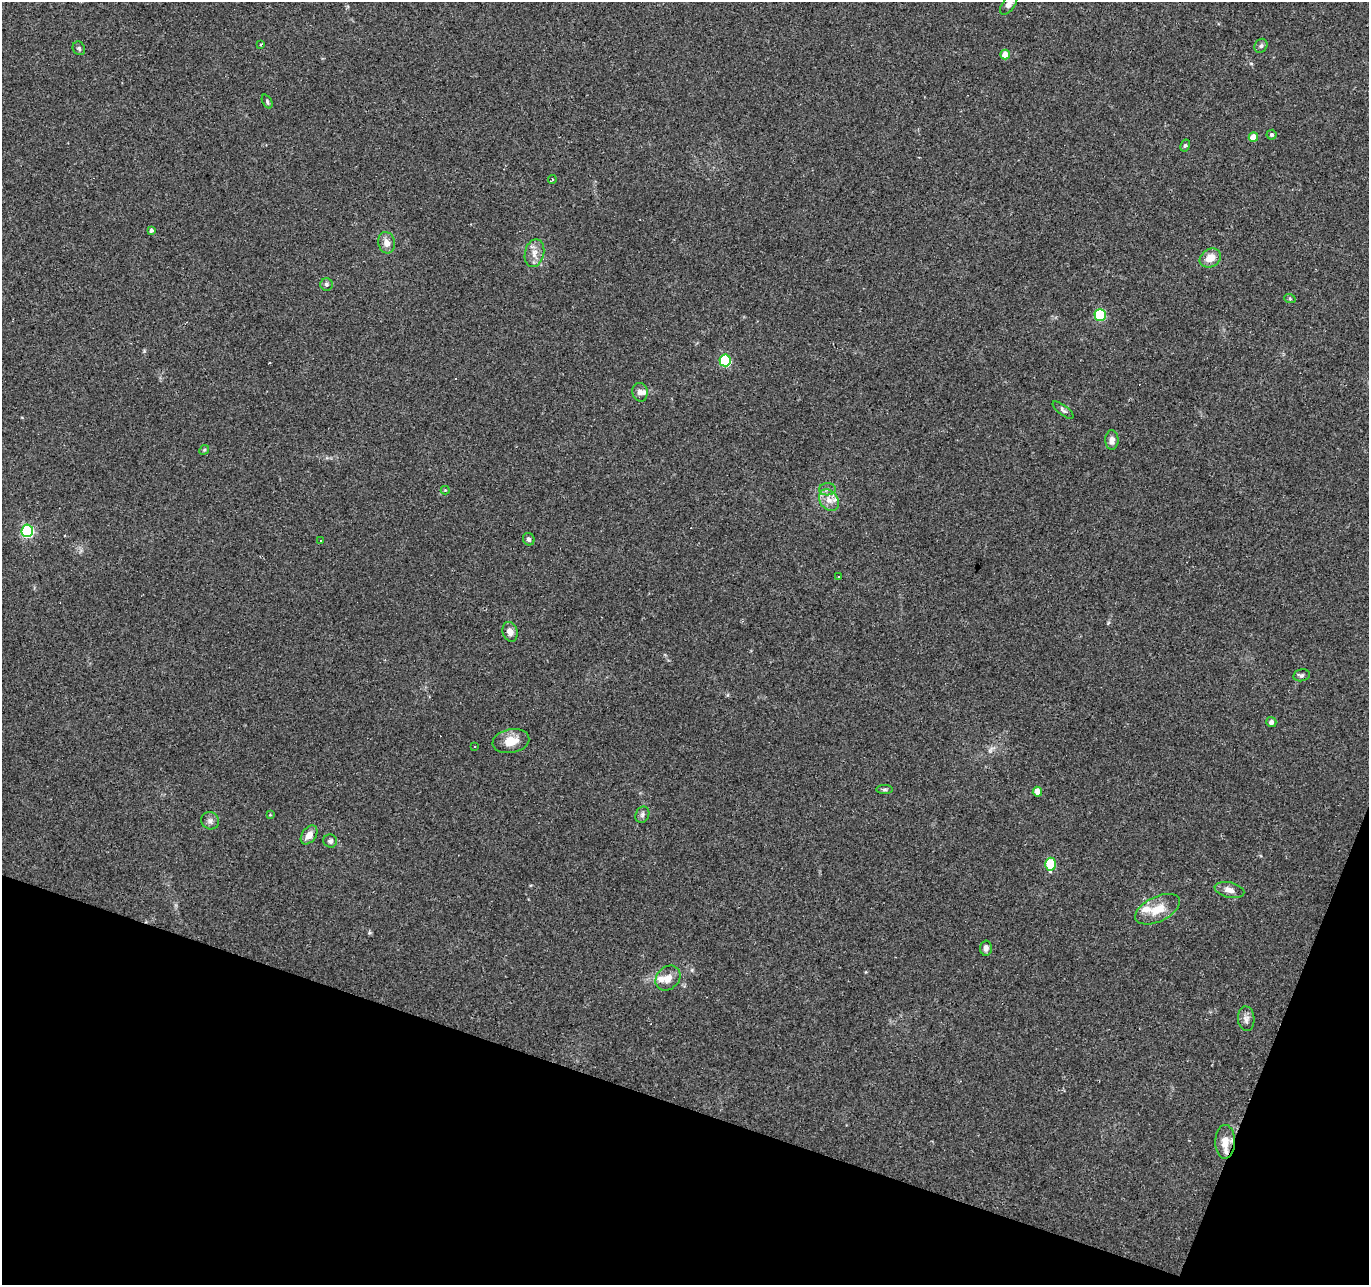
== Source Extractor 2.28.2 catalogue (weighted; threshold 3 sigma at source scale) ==
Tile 15 of 4 x 4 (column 3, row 4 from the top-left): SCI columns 2733-4099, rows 209-1491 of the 5469 x 5613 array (HDU 1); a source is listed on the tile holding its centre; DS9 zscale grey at full resolution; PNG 1371 x 1287 px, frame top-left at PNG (2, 2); each listed source drawn as its Kron ellipse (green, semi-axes under 4 px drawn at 4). Shown black and unused: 17% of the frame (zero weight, under 2 of 3 exposures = <1% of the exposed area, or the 3 px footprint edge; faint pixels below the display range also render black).
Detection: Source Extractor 2.28.2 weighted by HDU 2 'WHT'; one run over the whole footprint, this tile lists its part. Background 0.0249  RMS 0.0036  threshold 0.0161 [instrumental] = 3 sigma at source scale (4.5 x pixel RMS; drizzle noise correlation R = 1.50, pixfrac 1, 0.0396/0.0396 arcsec/px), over >= 5 px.
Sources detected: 57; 4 cosmic-ray / hot-pixel residue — neither listed nor drawn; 5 inside a brighter listed object's ellipse — not listed separately; the other 48 listed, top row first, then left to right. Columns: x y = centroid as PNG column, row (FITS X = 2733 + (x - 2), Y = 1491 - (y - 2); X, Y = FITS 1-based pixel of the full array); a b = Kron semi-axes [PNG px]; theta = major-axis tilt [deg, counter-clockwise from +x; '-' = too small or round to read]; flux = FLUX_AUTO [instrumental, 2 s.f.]
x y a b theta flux
1009 4 12 6 55 2
261 44 3 2 - 0.58
1261 46 7 6 - 0.87
79 48 7 6 - 0.66
1005 55 5 5 - 4.4
267 102 7 5 -64 0.69
1272 135 5 5 - 0.69
1253 137 5 4 - 4.8
1185 145 6 4 62 0.54
552 180 4 2 - 0.42
151 230 4 4 - 0.84
387 243 11 8 -75 2.4
534 253 14 9 76 3.1
1210 258 11 9 31 3.9
326 284 6 6 - 0.8
1290 299 6 3 -20 0.4
1100 315 6 5 - 25
725 360 6 5 - 31
640 392 9 7 -76 1.6
1063 410 13 5 -38 0.98
1112 440 10 6 90 1.8
204 450 5 4 - 0.44
828 489 8 6 2 1.2
445 490 4 4 - 0.33
829 500 11 9 -53 2.9
27 531 6 6 - 50
529 539 6 6 - 1.1
321 541 3 3 - 1.7
838 577 2 2 - 0.34
510 632 10 7 -72 2.3
1301 675 8 6 12 0.83
1271 722 5 5 - 1.4
511 741 18 12 10 5.1
474 747 3 3 - 1.6
885 790 8 4 0 0.63
1037 792 5 4 - 4.6
270 815 4 4 - 0.31
642 815 8 6 66 1
210 821 9 8 - 1.5
309 835 10 7 53 2.9
330 841 7 6 - 0.87
1050 864 6 5 - 14
1229 890 15 7 -13 2.5
1158 909 24 12 25 6.5
986 948 7 6 - 1.5
668 978 14 11 46 3.2
1246 1019 12 8 -86 1.7
1225 1142 17 10 89 4.5
Overlapping masked pixels (flux is a lower limit): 1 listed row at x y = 1225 1142
Isophote crosses this tile's border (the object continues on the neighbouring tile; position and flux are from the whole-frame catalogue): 1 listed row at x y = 1009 4